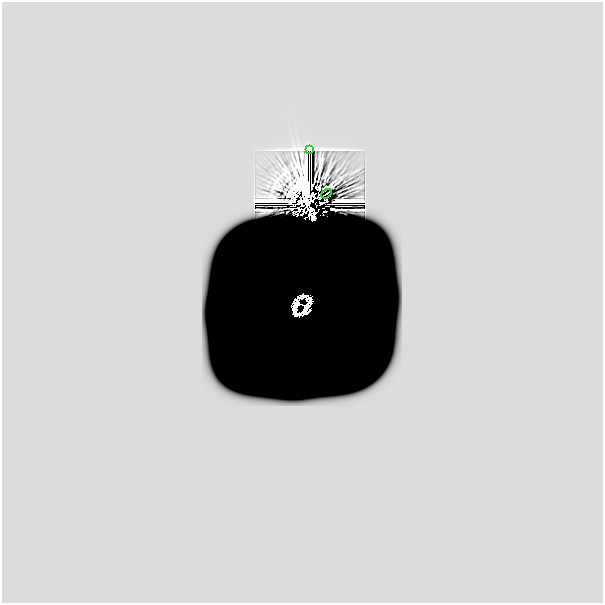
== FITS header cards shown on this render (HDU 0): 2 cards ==
NAXIS1  =                  601
NAXIS2  =                  601

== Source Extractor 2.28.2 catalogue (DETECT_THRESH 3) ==
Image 601 x 601 px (HDU 0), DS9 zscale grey, 1 PNG px = 1 image px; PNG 605 x 605 px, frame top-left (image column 1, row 601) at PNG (2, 2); each listed source drawn as its Kron ellipse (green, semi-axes under 4 px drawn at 4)
Background 1.08e-35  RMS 1.7e-31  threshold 5.03e-31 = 3 sigma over >= 5 px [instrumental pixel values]
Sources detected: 15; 13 with non-positive FLUX_AUTO (blend fragments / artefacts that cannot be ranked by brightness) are neither listed nor drawn; the other 2 listed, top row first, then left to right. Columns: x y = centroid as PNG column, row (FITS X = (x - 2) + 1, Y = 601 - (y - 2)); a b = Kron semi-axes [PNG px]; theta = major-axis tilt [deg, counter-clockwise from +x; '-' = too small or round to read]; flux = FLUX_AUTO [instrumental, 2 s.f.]
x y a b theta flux
309 150 3 2 - 5.2e-10
326 194 6 2 32 1.3e-09
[13 non-positive-flux detections neither listed nor drawn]